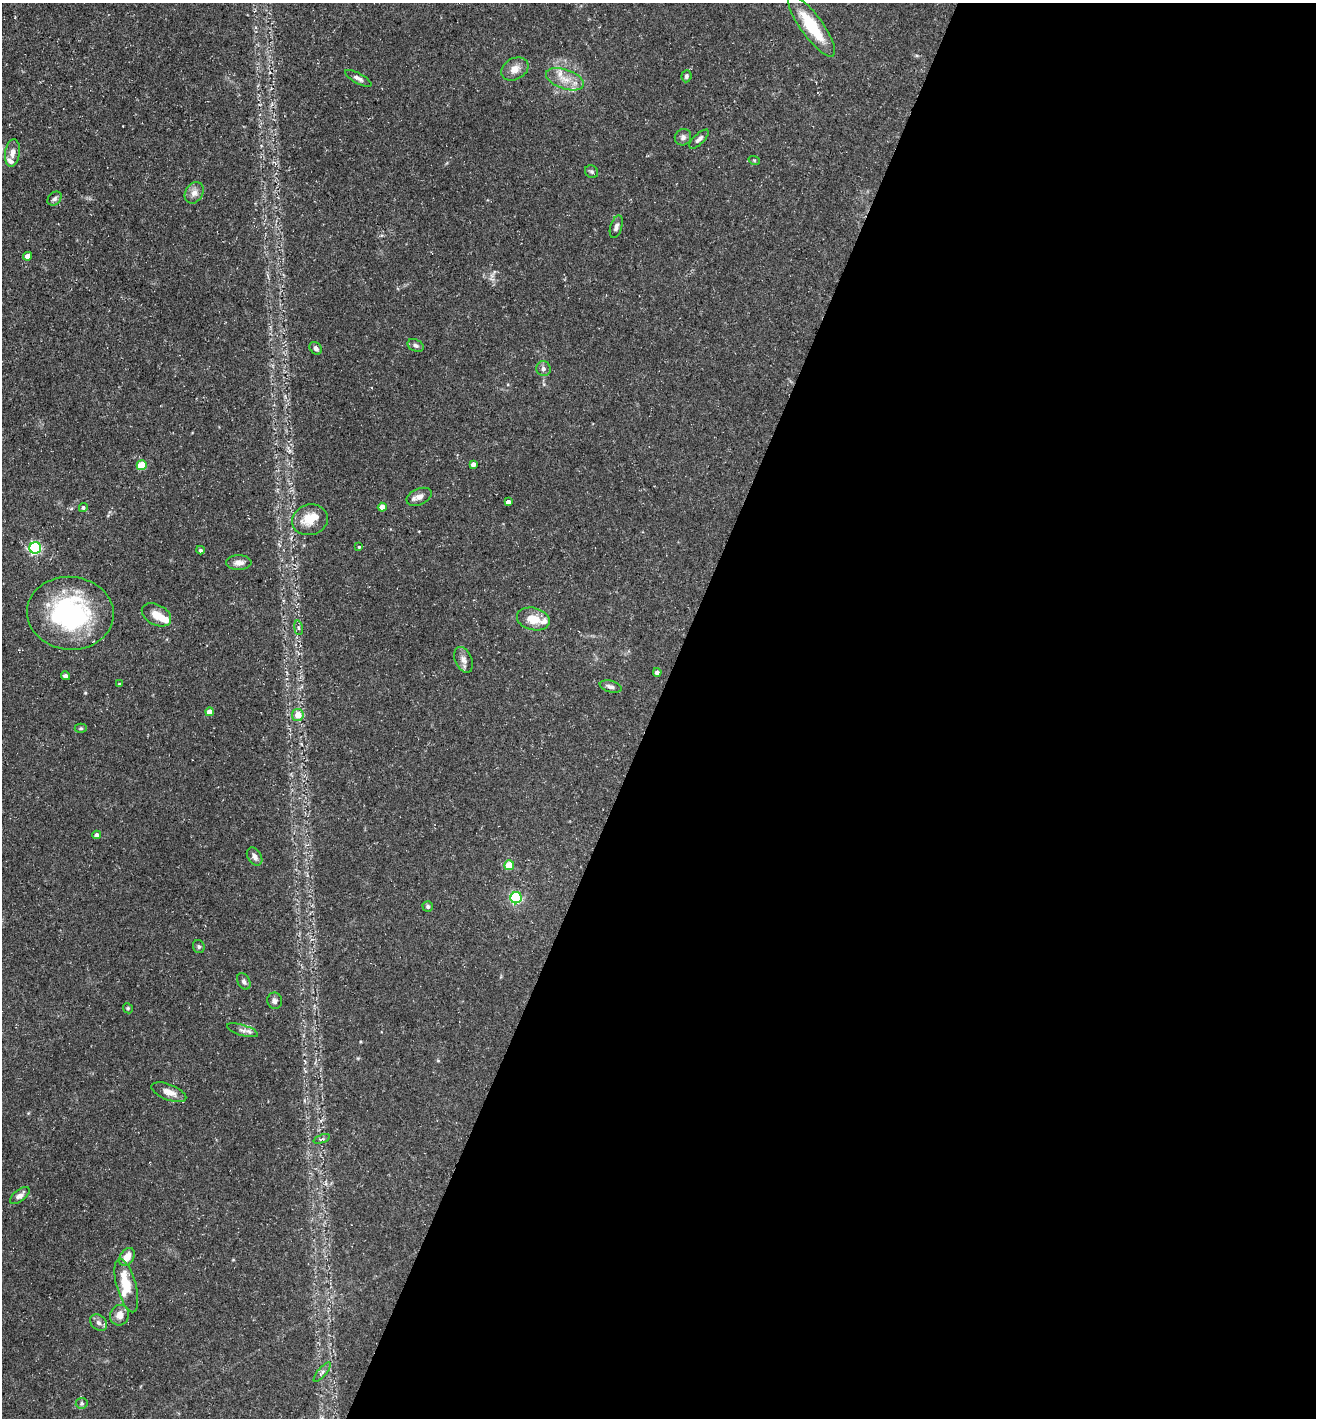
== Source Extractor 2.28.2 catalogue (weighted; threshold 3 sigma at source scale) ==
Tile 12 of 4 x 4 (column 4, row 3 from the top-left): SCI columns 4083-5396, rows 1417-2832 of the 5674 x 5663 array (HDU 1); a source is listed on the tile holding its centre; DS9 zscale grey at full resolution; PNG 1318 x 1420 px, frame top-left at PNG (2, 3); each listed source drawn as its Kron ellipse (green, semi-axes under 4 px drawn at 4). Shown black and unused: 50% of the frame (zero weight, under 3 of 5 exposures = <1% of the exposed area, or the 3 px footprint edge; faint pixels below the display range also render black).
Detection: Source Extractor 2.28.2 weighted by HDU 2 'WHT'; one run over the whole footprint, this tile lists its part. Background 0.0534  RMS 0.0049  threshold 0.0221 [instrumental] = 3 sigma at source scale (4.5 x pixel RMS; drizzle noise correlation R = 1.50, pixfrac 1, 0.05/0.05 arcsec/px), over >= 5 px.
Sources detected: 66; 7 inside a brighter listed object's ellipse — not listed separately; the other 59 listed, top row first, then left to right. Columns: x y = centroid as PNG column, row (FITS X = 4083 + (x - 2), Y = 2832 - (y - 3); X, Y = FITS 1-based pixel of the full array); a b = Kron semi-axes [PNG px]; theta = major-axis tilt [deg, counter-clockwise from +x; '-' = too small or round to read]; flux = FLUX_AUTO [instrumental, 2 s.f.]
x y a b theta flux
812 26 37 11 -54 21
515 69 14 10 29 4.1
686 76 6 5 - 1.2
358 78 15 5 -29 1.9
565 79 20 9 -19 6.5
683 137 8 8 - 1.9
699 139 12 5 44 1.8
12 153 14 7 82 2.8
754 160 6 3 -18 0.45
592 172 7 6 - 0.91
194 193 11 8 59 3.1
55 199 8 6 44 1.4
616 227 11 6 72 2
28 256 4 4 - 4.8
416 345 8 5 -25 1.5
316 348 7 5 -46 1.7
543 369 7 7 - 1.7
473 464 4 4 - 2.1
142 465 5 5 - 17
419 497 13 8 23 2.9
508 502 4 4 - 2.2
382 507 4 4 - 5.1
83 508 4 4 - 0.93
310 520 18 15 16 9.5
359 547 4 4 - 0.48
35 548 6 5 - 71
200 550 4 4 - 1
239 563 12 7 0 2.6
70 613 43 36 -5 72
156 615 16 10 -27 5.3
533 619 16 11 -14 7.8
298 628 7 4 -81 0.85
463 660 13 8 -65 2.8
657 672 4 4 - 2
66 676 5 4 - 1.4
119 684 4 3 - 0.43
611 687 11 5 -14 1.8
209 712 4 4 - 4.5
298 715 6 6 - 5.2
81 728 6 4 -2 0.72
97 835 4 4 - 2.8
255 856 10 6 -56 2.2
509 865 5 5 - 15
516 898 5 5 - 61
428 907 5 5 - 0.95
199 946 6 6 - 0.93
244 981 9 6 -61 1.3
275 1001 8 7 - 1.5
128 1008 5 4 - 0.62
243 1030 16 5 -17 2.2
169 1092 18 8 -22 4.5
322 1139 8 3 21 0.76
20 1195 11 6 38 2.5
127 1257 10 6 56 5.2
126 1285 27 9 -75 13
120 1315 10 9 - 3.9
98 1323 9 7 -42 2
322 1372 12 4 50 1.4
82 1403 6 5 - 0.82